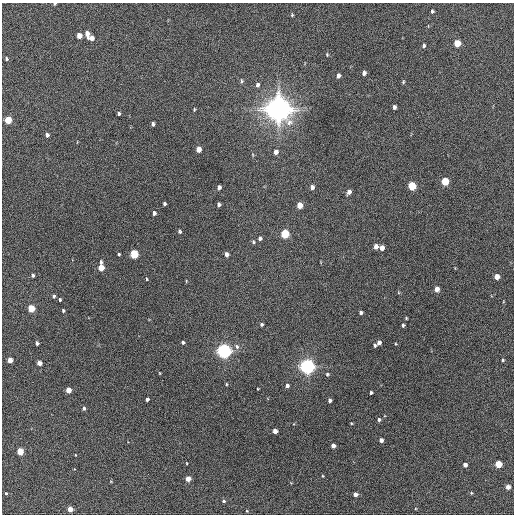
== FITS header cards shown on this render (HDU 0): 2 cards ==
NAXIS1  =                  512 / Axis length
NAXIS2  =                  512 / Axis length

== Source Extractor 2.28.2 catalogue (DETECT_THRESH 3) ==
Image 512 x 512 px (HDU 0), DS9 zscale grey, 1 PNG px = 1 image px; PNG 516 x 516 px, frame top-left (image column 1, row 512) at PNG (2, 3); no overlay
Background 219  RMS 14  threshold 42.9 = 3 sigma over >= 5 px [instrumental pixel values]
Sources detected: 94; all 94 listed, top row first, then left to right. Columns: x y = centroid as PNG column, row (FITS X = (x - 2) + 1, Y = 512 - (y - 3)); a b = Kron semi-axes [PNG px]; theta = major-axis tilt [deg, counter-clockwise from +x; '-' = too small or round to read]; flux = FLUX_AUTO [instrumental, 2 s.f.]
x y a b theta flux
55 4 4 3 - 1.2e+03
432 11 4 3 - 1.7e+03
292 15 4 4 - 1.0e+03
87 33 6 4 -82 6.6e+03
79 36 5 4 - 9.7e+03
92 38 5 4 - 5.3e+03
457 43 5 4 - 2.8e+04
424 46 5 4 - 1.8e+03
327 55 4 4 - 9.5e+02
6 58 4 4 - 1.7e+03
364 73 5 4 - 3.0e+03
338 76 5 4 - 4.0e+03
242 81 6 4 -76 1.5e+03
403 82 5 3 - 1.1e+03
257 85 6 5 - 2.8e+03
394 107 4 3 - 2.8e+03
194 109 4 3 - 1.0e+03
278 109 8 8 - 1.5e+06
119 114 4 3 - 1.5e+03
8 120 5 4 - 2.9e+04
153 124 4 3 - 2.2e+03
47 135 4 4 - 3.0e+03
198 149 5 4 - 1.1e+04
276 152 5 4 - 5.8e+03
253 155 5 3 - 9.3e+02
445 181 5 5 - 4.0e+04
412 186 5 5 - 5.6e+04
219 187 4 4 - 3.6e+03
312 187 5 4 - 3.7e+03
349 192 5 4 - 4.4e+03
164 204 3 3 - 1.7e+03
219 204 4 3 - 2.0e+03
300 205 5 4 - 1.4e+04
154 213 5 4 - 2.8e+03
179 231 4 3 - 1.5e+03
285 234 5 5 - 6.3e+04
260 238 5 4 - 2.6e+03
253 242 5 4 - 1.3e+03
376 246 5 4 - 6.2e+03
382 248 5 4 - 6.6e+03
119 254 3 3 - 1.1e+03
134 254 5 5 - 6.2e+04
226 254 4 4 - 4.5e+03
101 262 5 3 - 1.7e+03
101 268 5 4 - 1.7e+04
33 275 4 3 - 1.8e+03
497 277 4 4 - 1.2e+04
147 279 4 3 - 7.7e+02
437 289 5 4 - 8.1e+03
54 296 5 4 - 1.6e+03
60 300 4 3 - 1.3e+03
31 308 5 4 - 3.3e+04
63 311 4 3 - 1.3e+03
361 312 4 4 - 2.3e+03
406 318 3 2 - 9.0e+02
261 324 4 4 - 1.5e+03
403 325 4 3 - 1.4e+03
183 342 4 3 - 1.5e+03
37 343 4 3 - 2.5e+03
379 343 5 4 - 3.9e+03
374 345 4 3 - 1.6e+03
237 347 7 6 - 2.7e+03
224 351 5 5 - 4.7e+05
10 360 4 4 - 1.0e+04
502 360 4 3 - 1.1e+03
39 363 4 4 - 6.3e+03
307 366 5 5 - 5.3e+05
160 373 4 3 - 6.5e+02
327 374 5 5 - 1.5e+03
226 384 4 2 - 8.2e+02
287 386 5 5 - 2.9e+03
258 389 3 2 - 6.9e+02
68 390 4 4 - 1.2e+04
371 393 3 3 - 1.7e+03
147 399 4 3 - 2.3e+03
330 400 4 3 - 2.9e+03
84 408 4 3 - 1.8e+03
379 420 4 4 - 1.8e+03
275 431 4 4 - 6.7e+03
381 440 4 4 - 4.4e+03
333 446 4 4 - 5.6e+03
20 451 4 4 - 2.5e+04
187 463 3 2 - 6.3e+02
498 464 4 4 - 3.1e+04
465 465 4 4 - 4.5e+03
323 476 4 3 - 7.4e+02
188 479 4 4 - 1.0e+04
508 487 4 4 - 7.5e+03
6 493 3 3 - 1.1e+03
471 493 4 3 - 9.2e+02
355 494 4 4 - 5.5e+03
224 501 5 4 - 1.4e+03
70 509 4 4 - 1.2e+04
247 511 4 3 - 8.4e+02
At the frame edge (FLAGS 8, measured only in part): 1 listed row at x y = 55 4